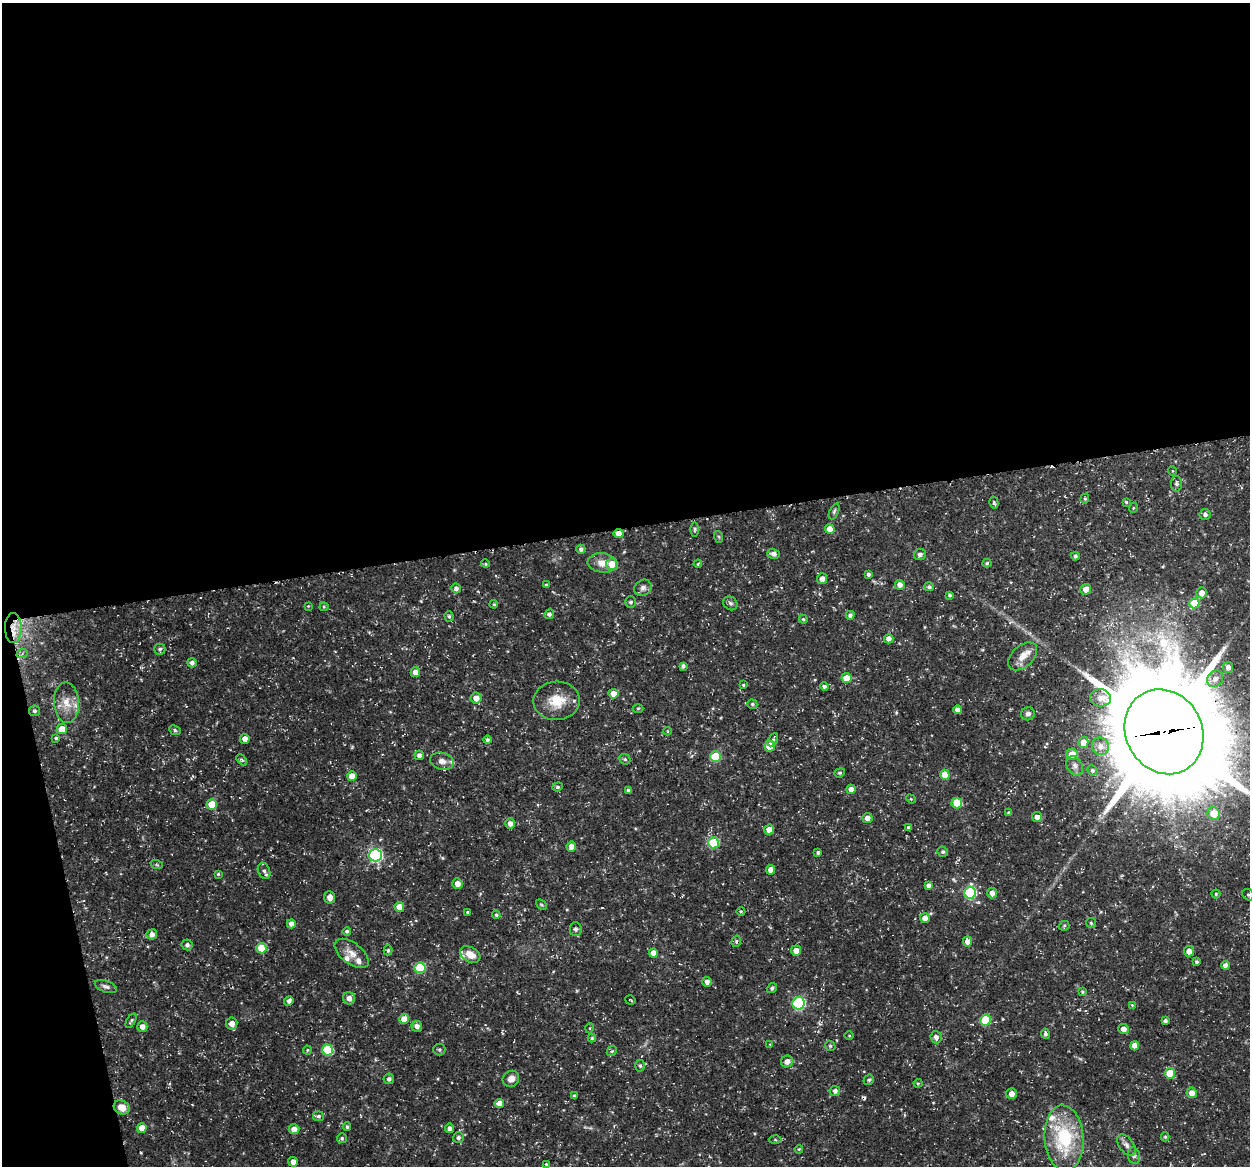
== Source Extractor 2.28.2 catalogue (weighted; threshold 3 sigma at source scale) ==
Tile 1 of 4 x 4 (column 1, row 1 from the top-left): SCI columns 1-1248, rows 3531-4694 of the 4992 x 4776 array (HDU 1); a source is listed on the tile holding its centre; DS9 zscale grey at full resolution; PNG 1252 x 1168 px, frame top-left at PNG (2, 3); each listed source drawn as its Kron ellipse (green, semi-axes under 4 px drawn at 4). Shown black and unused: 48% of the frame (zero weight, under 3 of 5 exposures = <1% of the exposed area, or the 3 px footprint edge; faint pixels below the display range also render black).
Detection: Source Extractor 2.28.2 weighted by HDU 2 'WHT'; one run over the whole footprint, this tile lists its part. Background 0.0467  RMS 0.0028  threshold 0.0124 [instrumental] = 3 sigma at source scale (4.5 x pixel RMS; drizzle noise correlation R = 1.50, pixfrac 1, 0.0396/0.0396 arcsec/px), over >= 5 px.
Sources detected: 204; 1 cosmic-ray / hot-pixel residue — neither listed nor drawn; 6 inside a brighter listed object's ellipse — not listed separately; the other 197 listed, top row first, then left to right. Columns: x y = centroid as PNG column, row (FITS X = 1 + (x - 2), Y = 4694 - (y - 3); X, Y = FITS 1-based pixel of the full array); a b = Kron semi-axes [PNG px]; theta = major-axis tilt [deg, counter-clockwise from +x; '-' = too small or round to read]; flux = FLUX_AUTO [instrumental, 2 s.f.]
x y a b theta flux
1172 471 5 3 - 0.25
1177 484 8 5 -89 0.79
1085 499 5 4 - 0.36
1126 502 3 3 - 0.33
994 503 6 4 -77 0.46
1133 508 5 3 - 0.24
834 511 8 4 66 0.55
1205 515 5 5 - 0.77
695 529 7 3 90 0.38
830 529 5 4 - 3.2
618 533 5 4 - 1.9
719 537 6 4 -71 0.36
581 549 4 4 - 0.78
774 554 6 5 - 1.2
920 555 6 5 - 0.89
1075 556 4 3 - 0.6
485 563 4 3 - 0.31
602 563 14 9 -5 3
987 563 4 4 - 0.41
612 564 6 6 - 3.9
698 564 4 3 - 0.32
868 574 4 4 - 0.59
822 579 5 5 - 1.4
546 585 4 3 - 0.32
900 585 5 5 - 1.6
929 587 5 4 - 0.56
456 588 5 5 - 0.95
643 588 9 7 30 1.1
1086 589 5 5 - 2
1202 593 5 5 - 2
950 595 4 3 - 0.49
630 602 6 5 - 0.58
730 603 7 6 - 0.74
1194 603 5 5 - 8.3
494 604 4 3 - 0.33
308 606 3 3 - 0.21
324 607 4 4 - 0.3
549 614 5 4 - 0.8
850 615 4 4 - 0.82
449 616 5 4 - 0.44
803 619 4 4 - 0.4
13 628 15 8 -89 3.2
889 639 5 4 - 1.7
160 649 5 5 - 0.59
22 654 6 4 22 0.5
1023 656 17 10 43 2.9
192 663 4 4 - 1
683 666 4 3 - 0.64
1228 667 5 5 - 1
415 672 5 4 - 2.4
846 678 5 5 - 3.4
1215 679 9 7 50 1.5
743 685 3 3 - 0.32
824 686 4 4 - 0.6
613 694 5 5 - 2.3
476 698 5 5 - 2.5
1101 698 10 8 -1 2.1
557 701 23 19 2 7
66 703 20 12 -87 4.1
752 704 5 4 - 0.49
638 708 5 3 - 0.27
957 710 4 4 - 1.4
34 711 5 5 - 0.59
1028 714 7 6 - 0.91
62 729 5 5 - 3.7
175 730 6 4 -25 0.5
667 731 4 3 - 0.23
1164 732 44 38 -61 5800
56 738 4 3 - 0.46
245 739 5 5 - 1.7
487 740 4 4 - 0.53
773 740 7 4 61 0.57
1083 742 5 5 - 2.4
770 746 5 5 - 5.3
1100 746 9 8 - 1.6
419 755 5 4 - 1
1072 755 6 5 - 4.2
715 757 5 5 - 14
625 759 6 5 - 0.45
242 760 6 4 -47 0.4
442 761 12 8 -14 2
1075 766 10 7 -59 1.3
1092 770 5 5 - 0.54
840 773 5 4 - 0.39
945 775 5 4 - 4.2
352 776 5 4 - 3.2
558 787 5 4 - 0.44
851 789 5 4 - 1.8
628 790 4 3 - 0.46
911 799 5 4 - 0.27
957 803 5 5 - 7.7
212 804 5 5 - 6
1009 813 4 4 - 0.36
1214 814 6 6 - 5.3
1037 817 5 5 - 1.4
867 818 5 5 - 1.7
510 823 5 5 - 1.5
909 828 4 4 - 0.73
769 830 5 5 - 2.1
713 843 5 5 - 14
571 847 5 4 - 2
818 852 4 4 - 0.5
943 852 5 5 - 0.55
375 855 6 6 - 45
157 865 6 4 -19 0.36
771 870 5 4 - 2.2
264 871 8 6 -67 0.83
218 874 3 3 - 0.34
457 884 5 5 - 2
928 886 4 4 - 0.91
970 893 6 5 - 26
992 893 5 4 - 1.4
1216 894 4 4 - 0.38
1248 895 6 5 - 0.51
330 897 6 5 - 1.7
541 905 6 4 -44 0.36
399 907 5 4 - 3.5
741 911 4 3 - 0.27
467 912 3 3 - 0.25
496 915 4 4 - 0.46
925 918 5 4 - 1.4
1091 923 5 4 - 0.42
291 924 4 4 - 1.7
1064 926 5 5 - 0.38
576 929 7 6 - 0.77
347 931 4 4 - 0.45
152 934 5 5 - 1.4
736 941 6 4 72 0.5
967 941 5 4 - 1.6
187 945 5 5 - 0.76
261 948 5 5 - 6.6
388 950 5 4 - 0.44
796 950 5 5 - 1.9
1189 951 5 5 - 1.9
352 953 20 10 -37 3
653 953 4 4 - 2.4
470 955 11 7 -30 2.9
1196 962 4 4 - 0.46
1225 965 4 4 - 1.6
420 968 5 5 - 13
707 982 5 5 - 1.2
106 986 11 5 -20 0.89
772 988 5 4 - 0.6
1082 992 4 4 - 0.38
349 998 6 6 - 1.5
630 1000 5 2 - 0.25
289 1001 5 4 - 0.9
799 1003 6 6 - 33
1132 1005 4 4 - 0.24
404 1019 5 5 - 3
985 1020 5 5 - 12
131 1021 8 4 59 0.48
1165 1021 3 3 - 0.61
232 1024 6 5 - 2.2
417 1026 5 5 - 1.4
142 1027 5 5 - 1.6
590 1028 5 3 - 0.26
1123 1029 5 5 - 1.7
1045 1034 5 4 - 0.61
849 1036 4 3 - 0.24
936 1037 6 5 - 1.1
592 1038 4 4 - 0.4
770 1044 4 3 - 0.22
830 1046 5 4 - 0.41
1135 1046 5 4 - 2.3
307 1050 4 4 - 0.29
327 1050 5 5 - 15
439 1050 6 6 - 0.55
612 1051 5 4 - 0.38
787 1061 6 5 - 1.8
640 1066 6 4 -89 0.53
1170 1073 5 5 - 6.6
389 1079 5 5 - 0.92
511 1079 8 7 - 1.6
869 1080 6 4 43 0.42
918 1083 4 4 - 0.31
835 1091 5 5 - 0.87
1192 1093 5 5 - 2
1011 1094 5 5 - 1.7
574 1095 4 3 - 0.39
499 1103 5 4 - 2.4
122 1107 8 7 - 3.1
318 1116 5 4 - 0.59
347 1127 4 3 - 0.43
142 1128 5 4 - 3.1
449 1128 5 4 - 1.1
294 1129 5 5 - 2.1
1165 1137 4 4 - 0.36
342 1138 5 4 - 0.47
458 1138 5 5 - 0.74
1064 1138 33 19 -86 21
775 1140 6 4 -1 0.39
1126 1145 12 7 -54 1.3
799 1149 4 3 - 0.23
1134 1156 8 6 -75 0.77
293 1162 5 4 - 1.6
546 1164 4 3 - 0.27
Overlapping masked pixels (flux is a lower limit): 3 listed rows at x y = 618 533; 13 628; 1164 732
Isophote crosses this tile's border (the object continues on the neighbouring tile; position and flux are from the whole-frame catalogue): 2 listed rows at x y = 1164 732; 1248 895